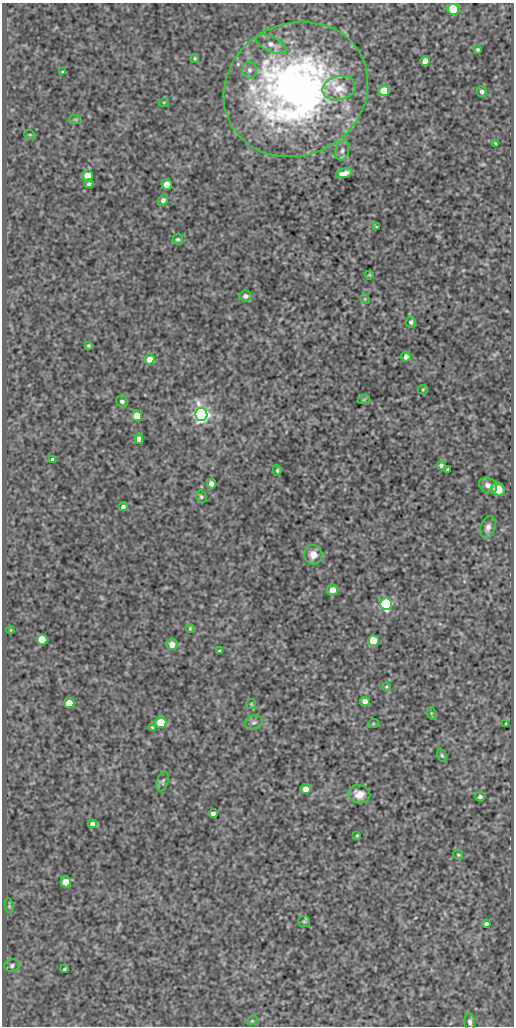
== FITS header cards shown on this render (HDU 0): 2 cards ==
NAXIS1  =                  512
NAXIS2  =                 1024

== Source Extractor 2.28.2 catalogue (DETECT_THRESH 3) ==
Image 512 x 1024 px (HDU 0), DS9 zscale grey, 1 PNG px = 1 image px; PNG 516 x 1028 px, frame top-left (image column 1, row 1024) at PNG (2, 3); each listed source drawn as its Kron ellipse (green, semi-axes under 4 px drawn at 4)
Background 73.2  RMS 0.53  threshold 1.6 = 3 sigma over >= 5 px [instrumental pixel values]
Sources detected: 82; all 82 listed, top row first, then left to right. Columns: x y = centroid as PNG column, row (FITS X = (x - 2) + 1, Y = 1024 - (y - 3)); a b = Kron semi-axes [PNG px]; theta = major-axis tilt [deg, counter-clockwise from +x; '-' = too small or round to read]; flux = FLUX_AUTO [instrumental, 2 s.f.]
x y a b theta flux
453 9 5 5 - 3800
271 44 16 7 -25 260
478 49 3 3 - 56
195 58 4 3 - 42
425 61 5 5 - 370
249 70 8 7 - 140
62 72 4 3 - 37
339 88 17 11 12 550
296 89 74 66 27 18000
384 91 5 5 - 1000
482 92 5 5 - 120
164 102 5 3 - 30
75 119 6 4 -18 45
30 135 6 3 -19 36
495 143 4 2 - 38
342 150 10 6 72 130
344 173 8 4 15 240
88 175 5 5 - 590
89 184 4 4 - 86
167 184 5 5 - 820
163 200 6 5 - 120
376 227 4 4 - 36
178 239 5 5 - 69
369 275 4 4 - 38
245 296 6 5 - 96
365 299 5 4 - 38
411 322 5 5 - 90
89 346 4 3 - 56
406 357 5 4 - 190
149 359 5 5 - 410
423 390 5 5 - 45
364 399 6 4 19 36
122 401 6 5 - 100
201 414 6 6 - 15000
137 416 5 5 - 1000
139 439 5 4 - 160
52 459 3 3 - 60
442 466 4 4 - 120
448 469 4 3 - 60
277 470 5 4 - 56
211 484 5 4 - 210
488 485 9 7 -28 200
498 489 7 6 - 380
201 497 6 5 - 65
123 507 4 4 - 94
488 527 11 7 73 180
313 555 10 9 - 390
332 590 5 5 - 420
386 604 5 5 - 7300
190 628 4 3 - 43
11 630 4 3 - 27
42 640 5 5 - 1200
373 641 5 5 - 1600
172 645 5 5 - 370
220 651 4 3 - 62
386 687 4 3 - 38
365 701 5 4 - 240
69 703 5 5 - 620
251 704 5 5 - 43
431 713 6 4 -72 47
161 722 5 5 - 1700
254 722 9 7 12 120
373 724 6 3 19 40
506 724 4 2 - 39
152 727 4 4 - 43
442 755 7 4 -63 60
163 781 10 5 74 80
306 789 5 5 - 520
359 794 11 9 -11 360
480 796 5 4 - 98
213 814 4 4 - 130
92 824 4 4 - 150
357 835 3 3 - 44
458 855 5 4 - 51
66 882 5 5 - 970
9 906 7 3 -84 51
304 921 6 5 - 58
486 924 4 4 - 110
12 965 8 6 16 110
65 969 4 2 - 51
252 1021 6 3 18 37
470 1022 8 5 -84 120